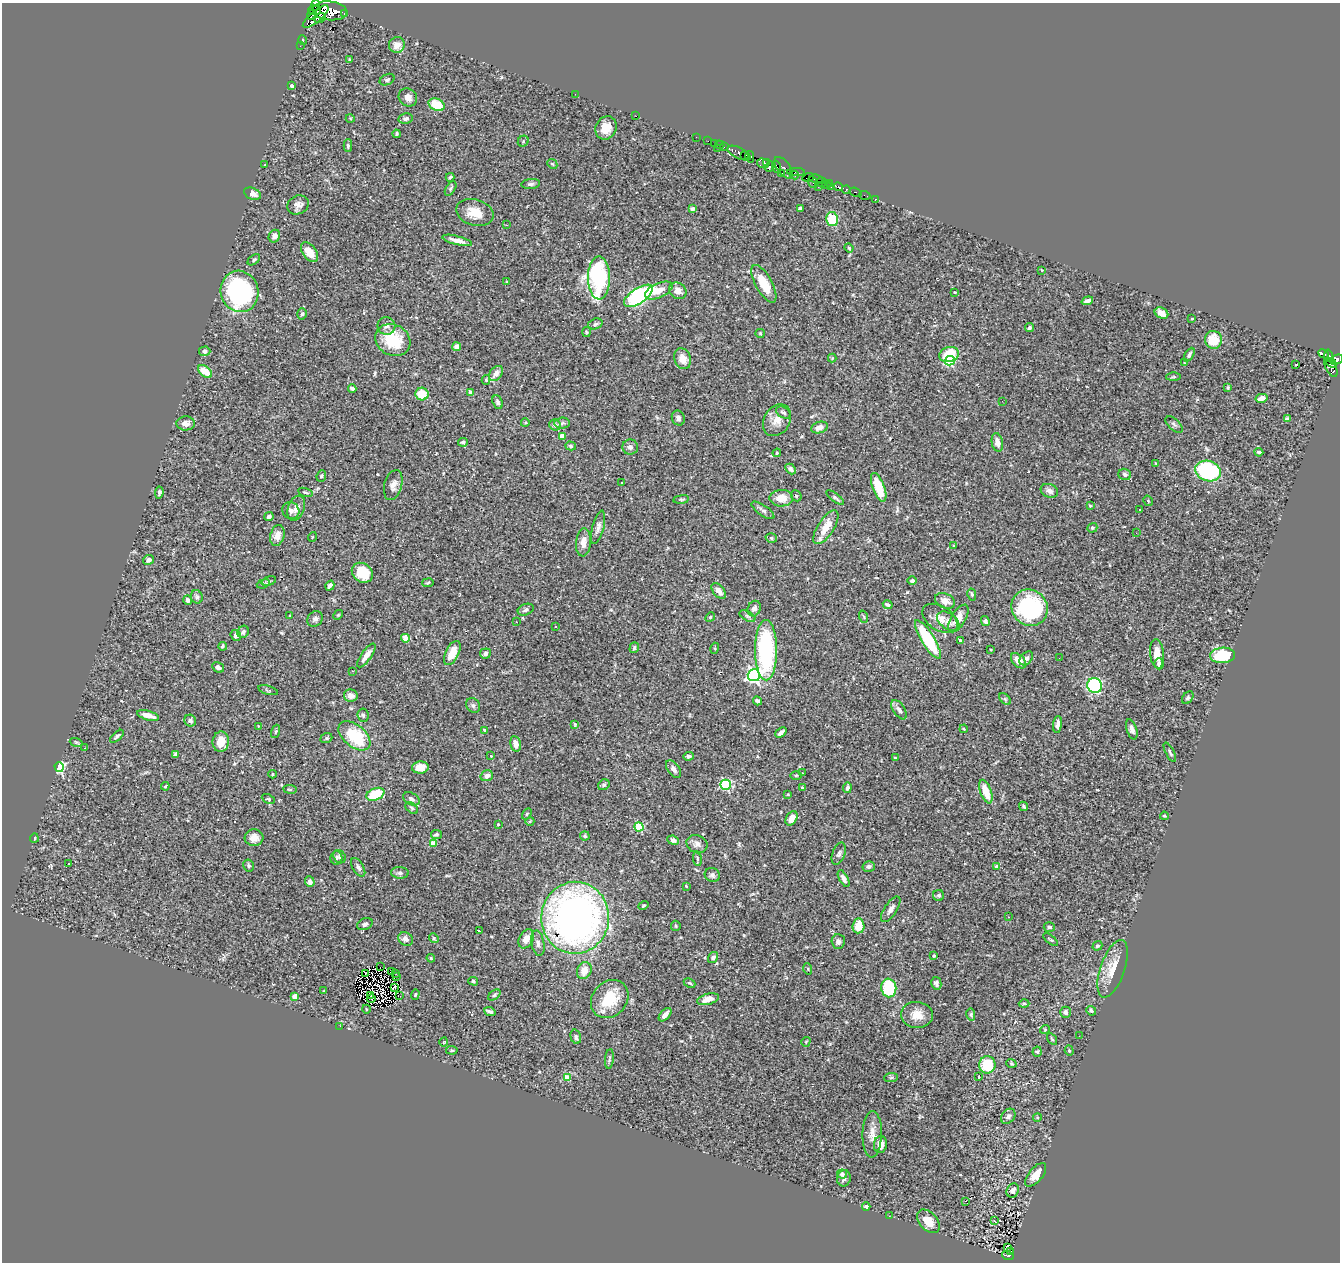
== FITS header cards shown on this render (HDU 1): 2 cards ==
NAXIS1  =                 1338
NAXIS2  =                 1260

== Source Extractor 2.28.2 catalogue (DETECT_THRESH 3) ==
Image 1338 x 1260 px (HDU 1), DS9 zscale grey, 1 PNG px = 1 image px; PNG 1342 x 1264 px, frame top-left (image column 1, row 1260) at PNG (2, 3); each listed source drawn as its Kron ellipse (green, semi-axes under 4 px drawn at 4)
Background 0.473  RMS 0.022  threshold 0.0675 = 3 sigma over >= 5 px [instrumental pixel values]
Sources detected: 373; all 373 listed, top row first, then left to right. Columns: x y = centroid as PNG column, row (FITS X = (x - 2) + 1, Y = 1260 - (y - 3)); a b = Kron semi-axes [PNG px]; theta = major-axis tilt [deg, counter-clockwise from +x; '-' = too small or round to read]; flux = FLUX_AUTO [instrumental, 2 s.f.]
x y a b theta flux
315 5 5 3 - 1100
314 10 6 4 -14 1200
330 11 17 9 -6 8200
344 13 3 3 - 210
312 14 5 3 - 810
316 17 16 5 40 3000
320 18 6 3 34 1200
303 40 5 3 - 1.3
397 45 8 7 - 14
300 46 2 2 - 5.7
350 60 4 3 - 1.8
387 80 8 5 26 2.9
292 86 4 4 - 5
575 94 2 2 - 4.7
408 97 10 8 -42 8.3
437 105 8 6 -26 35
636 116 2 2 - 4
350 118 4 3 - 1.3
406 119 7 5 11 4.6
606 128 12 10 62 18
397 134 4 3 - 2.2
696 137 2 2 - 5.3
523 141 6 5 - 2.1
708 141 2 2 - 4.4
714 143 2 2 - 11
720 145 5 2 - 16
348 146 6 4 89 2.9
724 147 2 2 - 15
718 148 3 2 - 30
739 153 12 5 -26 440
744 156 4 3 - 200
750 157 6 4 -77 490
763 163 6 4 -17 380
767 163 3 3 - 150
552 164 5 4 - 2
265 165 3 3 - 1
770 167 6 3 51 550
776 167 6 4 -75 430
784 168 12 6 -53 310
796 172 9 3 0 320
781 174 3 3 - 390
794 175 4 3 - 280
450 177 4 3 - 2.3
808 177 6 2 19 310
816 179 7 3 -14 51
813 182 6 3 -70 170
822 182 5 3 - 43
830 183 4 2 - 53
531 184 9 5 6 3.6
826 185 4 3 - 27
830 186 3 3 - 14
818 187 3 2 - 12
838 187 5 3 - 280
451 189 8 4 59 2.5
846 189 4 4 - 160
855 192 6 3 -21 43
252 194 9 5 -22 8.6
865 195 6 2 -19 12
875 199 3 3 - 2.9
298 205 11 9 29 8
800 208 4 3 - 2.9
692 209 4 4 - 3.4
475 213 19 13 -17 25
832 219 7 6 - 53
506 225 3 3 - 1.3
274 236 6 5 - 6.8
457 240 15 4 -14 11
849 248 4 3 - 1.7
309 252 11 6 -54 24
254 260 7 4 38 3.2
1042 270 3 3 - 1
599 278 21 11 -89 170
507 282 3 2 - 1
764 284 21 8 -61 33
240 291 21 19 -73 230
659 291 15 7 25 15
678 291 9 7 -35 10
955 292 4 3 - 1.5
638 296 16 7 34 270
1087 301 6 4 19 5.4
1161 313 7 5 -25 13
302 314 6 4 73 2.8
1192 319 3 2 - 0.99
595 324 7 5 18 3.1
386 326 9 8 - 6.3
1029 328 4 3 - 3
586 332 5 3 - 1.4
760 333 5 4 - 1.6
393 340 18 15 -29 62
1213 340 9 8 - 33
457 347 4 4 - 7.1
205 351 5 5 - 4.2
949 354 10 7 17 46
1324 354 5 3 - 170
1189 355 7 4 60 3.7
1328 356 6 3 84 160
832 358 4 4 - 1.2
683 359 10 8 -70 17
1337 360 7 4 25 550
950 361 5 4 - 150
1185 363 3 2 - 0.9
1331 363 5 2 - 240
1295 364 3 3 - 43
1331 367 10 5 -63 520
205 372 8 5 -36 25
496 373 8 6 51 11
1173 377 7 4 1 2.1
486 380 5 4 - 1.8
1228 387 4 4 - 1.5
352 388 4 3 - 4
470 392 4 3 - 6.3
422 394 6 6 - 33
1261 398 6 4 13 8
1002 401 3 2 - 1.1
498 402 7 5 -67 3.6
783 412 8 5 -29 3.9
678 418 8 6 -66 4.4
1287 419 4 3 - 6.5
777 420 17 13 57 17
186 423 9 7 2 9.7
525 423 4 3 - 1.2
562 423 8 5 2 4
555 425 6 5 - 6.2
1174 425 10 5 -42 3.9
820 427 8 5 18 10
562 436 4 4 - 17
463 442 5 4 - 2.9
997 442 9 5 -78 12
571 446 5 4 - 2.2
630 447 8 7 - 5.3
1259 452 4 3 - 2.6
777 453 4 4 - 1.5
1156 464 4 3 - 1.3
791 469 6 4 -48 4.4
1208 471 13 10 -18 130
1125 474 6 5 - 4.3
321 476 6 4 65 2.6
622 483 3 2 - 0.93
393 485 15 9 76 11
879 487 15 6 -70 41
1049 491 9 6 -20 7.4
305 492 7 3 -15 2.1
159 493 6 4 83 2.8
796 496 6 5 - 2.4
781 498 12 8 1 21
835 498 10 4 -37 3.2
681 499 8 4 8 2.1
1148 501 5 3 - 1.4
1090 506 4 4 - 1.4
296 508 13 8 70 10
763 510 13 5 -34 4.3
1140 510 3 2 - 0.83
291 511 9 8 - 5.1
269 516 4 3 - 3.5
598 527 17 5 75 7.1
826 527 19 8 57 26
1092 528 5 4 - 2.6
1136 533 2 2 - 1.3
277 535 11 7 75 12
312 537 5 3 - 1.1
771 538 6 4 -17 2.5
583 542 14 7 85 13
954 545 3 2 - 1
148 560 6 4 29 4.4
362 573 11 9 -37 46
269 581 7 4 17 2.3
912 581 4 4 - 2.8
428 583 6 3 10 1.6
263 584 6 4 19 2.1
330 586 5 4 - 4.9
719 591 9 5 -48 9.3
972 594 6 4 -78 2.3
197 597 7 5 -65 3.3
188 600 5 4 - 4.7
945 601 10 7 -22 11
888 605 5 3 - 2.9
1030 608 19 17 -48 160
754 609 8 6 67 6.6
526 610 8 5 22 4.2
338 615 5 4 - 1.7
290 616 3 2 - 1.7
747 616 9 4 -27 3.3
710 617 5 4 - 1.9
864 617 6 3 -72 1.9
940 618 19 12 -33 17
958 618 15 7 58 14
315 619 8 7 - 4.9
948 621 12 8 -36 7.6
985 621 5 4 - 3.5
517 622 3 2 - 3.6
555 626 3 3 - 5
243 632 6 5 - 4.4
236 635 6 5 - 4.1
405 638 4 4 - 17
928 640 22 6 -58 110
960 640 3 3 - 1.6
223 646 4 3 - 2.2
634 648 5 4 - 2.5
715 648 5 3 - 1.6
991 649 3 2 - 1.7
766 650 30 11 -90 190
452 653 13 6 65 26
485 653 5 5 - 3.9
1157 654 15 7 -85 18
366 655 14 5 55 13
1223 655 12 7 4 62
1026 658 8 5 47 4.7
1059 658 3 2 - 1.7
1019 661 9 5 -45 12
1159 664 5 5 - 4.9
218 667 6 5 - 3.9
353 671 2 2 - 1.1
754 675 6 6 - 540
1095 685 7 7 - 160
268 690 10 3 -15 2.3
351 695 7 6 - 9.5
1188 698 7 5 51 2.8
1005 699 7 4 -45 2.1
757 701 4 3 - 3.8
473 705 8 6 -56 4.1
899 710 11 5 -55 5.8
148 715 11 4 -16 14
363 715 7 5 -84 3
190 721 6 5 - 4.6
575 724 4 3 - 1.6
1057 724 8 4 83 6.3
258 726 3 3 - 1
964 729 4 3 - 1.4
1132 729 10 5 -72 6.4
484 730 3 2 - 2.3
276 731 7 3 71 1.8
781 733 6 3 41 5.3
117 736 8 4 42 3.4
354 736 19 11 -40 68
326 738 6 4 21 2.2
76 742 6 4 -18 2.2
221 742 10 8 83 22
516 744 8 5 -77 9.2
85 748 2 2 - 0.89
1170 752 10 4 -63 3.3
175 754 4 4 - 1.7
491 756 3 3 - 1.5
689 756 5 4 - 2.9
895 758 3 3 - 1.5
59 767 5 4 - 200
420 767 8 6 6 18
674 769 10 6 -52 5.9
802 773 3 2 - 0.88
273 774 4 3 - 1.3
796 775 5 3 - 1.7
487 776 6 5 - 8.3
604 785 6 5 - 3
725 785 5 5 - 160
165 786 4 3 - 1.5
802 788 4 4 - 1.5
847 788 5 4 - 3.6
290 789 7 3 -8 1.9
986 792 12 5 -69 27
375 794 9 6 22 53
788 794 3 2 - 1.3
268 799 7 4 -27 2.3
411 799 9 6 -30 5.1
1023 806 5 4 - 2.3
412 808 7 4 -37 2.4
527 814 6 4 59 1.9
1164 816 4 3 - 1.7
791 818 8 5 61 12
530 821 4 3 - 1.7
498 825 4 3 - 1.8
639 827 4 4 - 79
436 834 5 4 - 2.7
585 836 4 4 - 2.7
34 838 4 2 - 1.6
254 838 9 8 - 9.7
673 840 6 4 -23 4.2
433 844 4 4 - 21
697 844 10 9 - 7.4
839 854 11 6 69 4.8
340 857 7 6 - 2.9
336 858 7 6 - 3
697 859 7 3 -81 2.1
68 863 3 3 - 3.2
249 866 6 5 - 2.7
869 866 6 5 - 4.7
997 866 3 3 - 8.5
358 867 10 5 -58 4.6
400 873 9 6 -3 4
712 875 7 7 - 4.8
844 879 9 4 -61 4.8
310 882 5 4 - 5.9
686 886 3 3 - 1.7
939 895 5 5 - 3.1
643 905 5 4 - 1.9
891 909 15 6 56 7.6
1009 917 2 2 - 0.78
575 918 36 34 85 730
365 924 8 5 24 5.2
676 926 5 4 - 1.8
858 926 7 6 - 27
1049 927 5 5 - 3.1
479 931 3 2 - 1.3
434 938 5 4 - 2
406 939 8 6 -30 7.5
526 939 10 7 61 13
1050 940 9 3 -38 2
838 941 7 6 - 5.4
538 943 13 6 -80 6.1
1097 946 5 4 - 2.4
934 956 4 3 - 1.8
713 957 6 5 - 4.9
431 958 4 3 - 2
380 967 2 2 - 1.8
808 969 6 3 -73 1.4
1113 969 30 12 71 30
584 971 9 7 65 16
391 972 3 2 - 1.8
395 973 2 2 - 1.1
366 974 3 2 - 1.9
396 977 2 2 - 1.6
473 981 5 4 - 2.2
690 983 6 4 -25 2.1
936 983 6 5 - 4.3
394 987 3 2 - 1.5
889 988 9 7 -82 76
323 991 3 2 - 0.98
415 994 5 4 - 1.6
371 995 3 2 - 1.1
494 995 7 4 36 2.6
295 996 4 4 - 18
400 996 3 2 - 3.8
371 999 4 2 - 0.25
610 999 20 17 48 50
708 999 11 5 15 14
1024 1003 5 3 - 2.3
366 1009 4 3 - 1.1
490 1011 6 3 -21 3.5
1091 1011 5 4 - 2.8
1065 1012 5 5 - 5
665 1015 8 4 48 7.5
917 1015 16 13 -5 21
971 1015 6 4 -80 2
340 1026 2 2 - 17
1045 1029 5 3 - 1.2
1079 1036 3 2 - 2.3
576 1037 7 5 -75 3.4
1052 1039 6 4 -57 2
444 1042 5 3 - 1.1
806 1042 5 3 - 1.3
452 1050 6 4 -4 2.3
1069 1051 5 4 - 2.1
1037 1052 5 4 - 2.1
609 1059 10 3 85 2.7
1011 1063 5 4 - 1.8
987 1065 8 8 - 51
978 1077 3 3 - 5.2
567 1078 4 4 - 34
891 1078 7 4 2 2.1
1008 1116 8 6 50 4.8
1037 1118 4 3 - 1.4
872 1134 23 9 89 15
880 1144 9 6 85 15
842 1174 5 4 - 3.4
1036 1175 14 6 50 14
844 1178 8 6 81 4.7
1013 1190 7 6 - 6.9
966 1201 3 2 - 4.9
866 1207 4 3 - 2.8
889 1216 2 2 - 0.72
928 1221 13 9 -49 18
995 1221 3 3 - 12
1008 1247 3 2 - 0.53
1010 1251 3 2 - 3.1
1008 1255 6 4 -18 39
At the frame edge (FLAGS 8, measured only in part): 1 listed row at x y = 1337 360